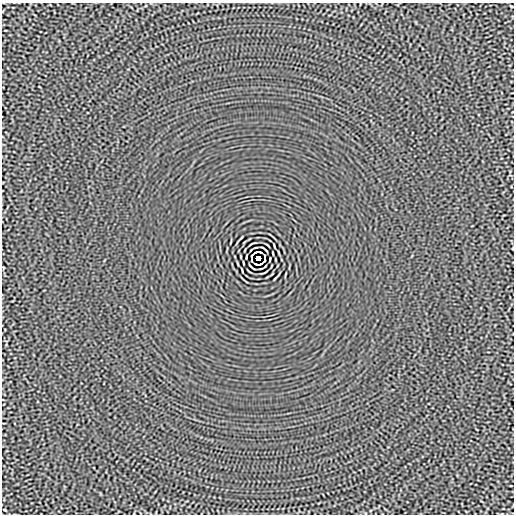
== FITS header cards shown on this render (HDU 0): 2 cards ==
NAXIS1  =                  512
NAXIS2  =                  512

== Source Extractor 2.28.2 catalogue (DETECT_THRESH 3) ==
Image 512 x 512 px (HDU 0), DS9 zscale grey, 1 PNG px = 1 image px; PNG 516 x 516 px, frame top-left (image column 1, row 512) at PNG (2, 3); no overlay
Background -5.80e-06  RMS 0.0011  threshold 0.00336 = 3 sigma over >= 5 px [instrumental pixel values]
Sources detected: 14; all 14 listed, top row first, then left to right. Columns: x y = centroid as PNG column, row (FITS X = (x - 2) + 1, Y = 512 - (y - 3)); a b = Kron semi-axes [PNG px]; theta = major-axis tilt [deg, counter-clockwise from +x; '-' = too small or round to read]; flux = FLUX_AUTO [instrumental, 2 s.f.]
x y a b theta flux
512 6 3 2 - 0.064
265 249 7 2 -43 0.086
256 252 5 2 - 0.048
260 252 4 2 - 0.079
251 256 4 2 - 0.057
265 256 4 2 - 0.055
258 258 4 4 - 2.8
251 260 3 2 - 0.06
265 260 4 2 - 0.059
243 263 4 2 - 0.061
256 264 4 2 - 0.067
260 264 5 2 - 0.067
251 267 7 2 -43 0.086
4 510 3 2 - 0.063
At the frame edge (FLAGS 8, measured only in part): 1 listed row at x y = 512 6